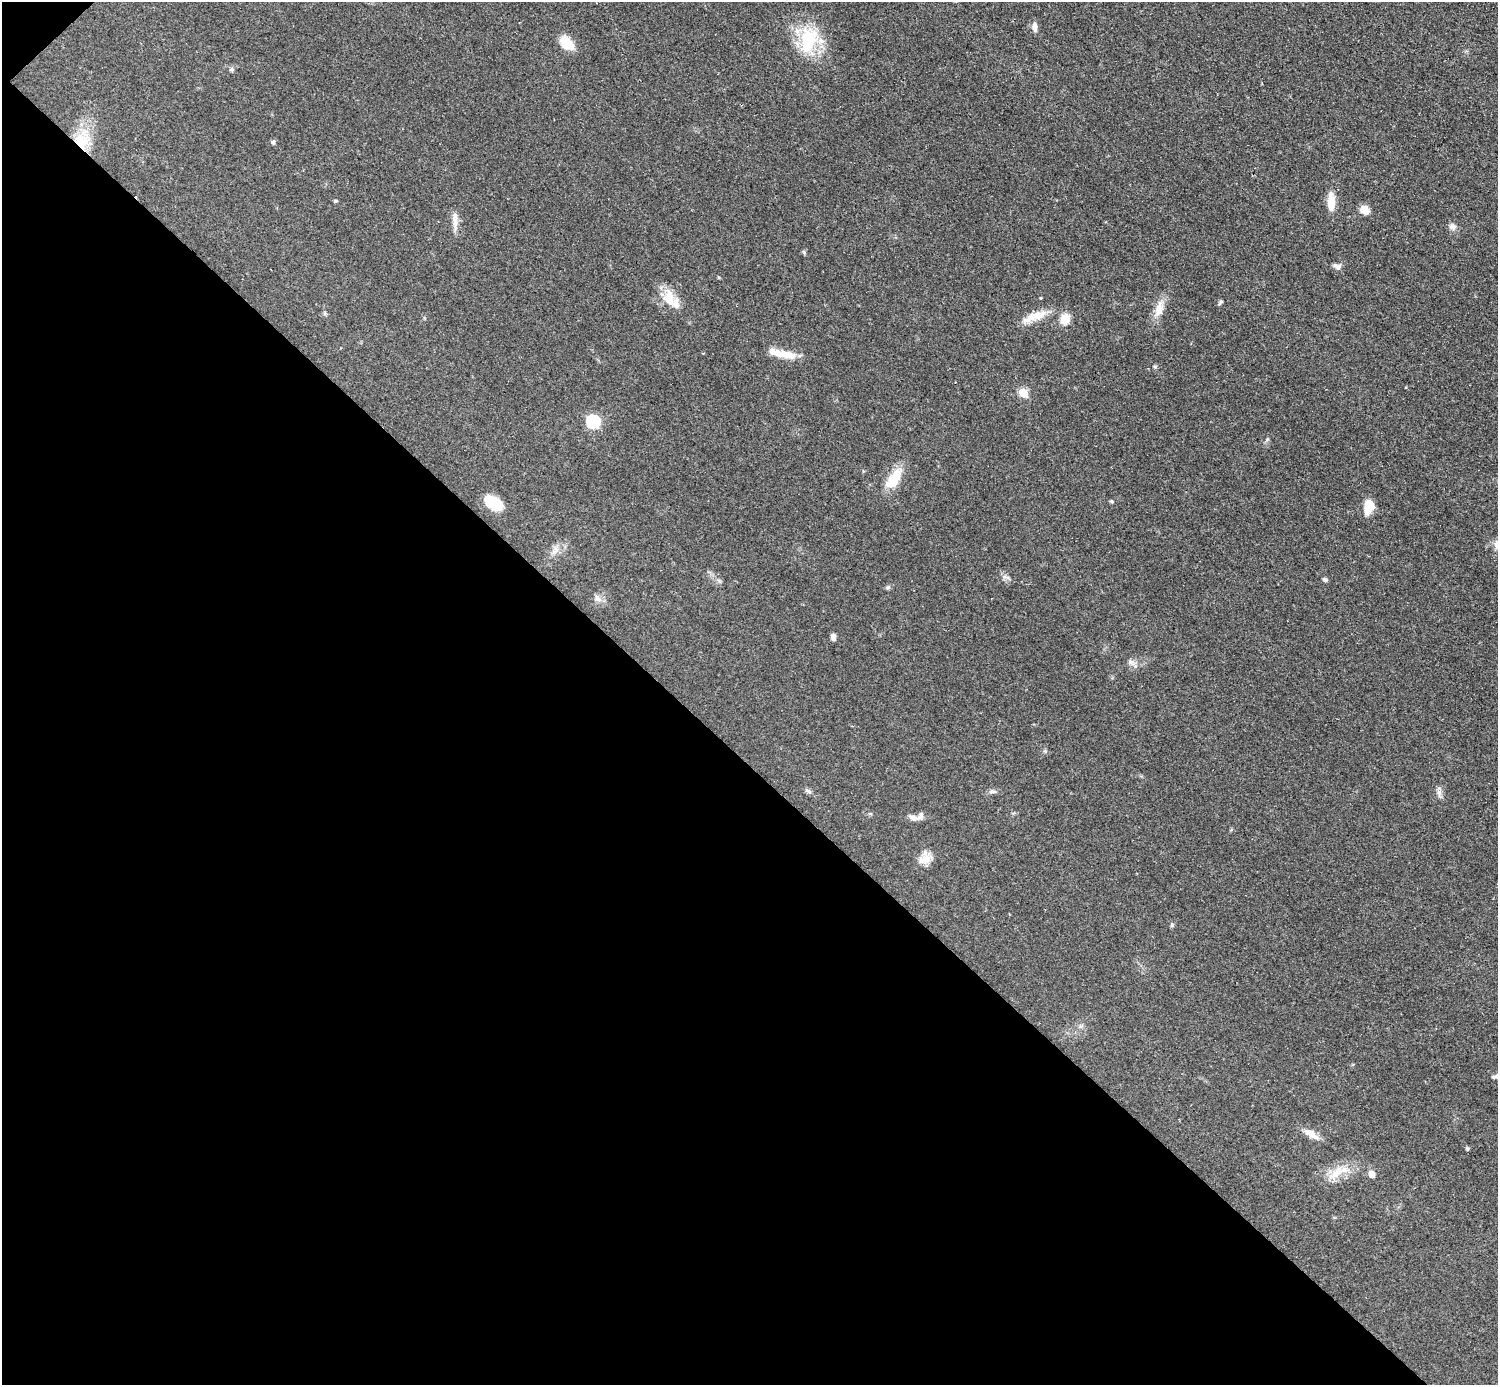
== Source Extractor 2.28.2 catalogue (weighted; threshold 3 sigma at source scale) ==
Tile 9 of 4 x 4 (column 1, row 3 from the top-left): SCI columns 7-1502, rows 1690-3072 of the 5992 x 5992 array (HDU 1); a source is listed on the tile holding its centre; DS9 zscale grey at full resolution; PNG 1500 x 1387 px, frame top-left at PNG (2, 2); no overlay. Shown black and unused: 45% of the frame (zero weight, under 2 of 3 exposures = <1% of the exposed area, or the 3 px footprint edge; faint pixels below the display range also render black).
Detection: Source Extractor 2.28.2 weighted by HDU 2 'WHT'; one run over the whole footprint, this tile lists its part. Background 0.0555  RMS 0.0074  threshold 0.0333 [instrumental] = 3 sigma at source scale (4.5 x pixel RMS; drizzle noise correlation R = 1.50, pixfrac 1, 0.05/0.05 arcsec/px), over >= 5 px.
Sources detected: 45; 2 inside a brighter listed object's ellipse — not listed separately; the other 43 listed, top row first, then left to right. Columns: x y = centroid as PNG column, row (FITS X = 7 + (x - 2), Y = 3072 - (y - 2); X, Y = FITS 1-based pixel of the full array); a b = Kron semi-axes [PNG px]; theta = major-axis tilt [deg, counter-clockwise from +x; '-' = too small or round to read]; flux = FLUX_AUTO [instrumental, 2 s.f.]
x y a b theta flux
1034 27 12 6 -83 3.6
808 40 36 24 77 39
566 43 14 9 -52 20
232 69 6 6 - 1.5
82 141 24 20 -76 24
273 142 6 5 - 1.4
335 201 4 4 - 1.1
1331 202 23 9 -89 11
1364 210 9 7 -31 9.1
455 221 27 6 -89 5.7
1452 227 9 9 - 3.4
804 252 6 4 -71 0.99
1337 266 11 6 -25 2.8
669 298 25 18 -73 16
1220 302 8 4 55 1.2
1159 309 23 11 77 9.9
1035 316 32 11 19 13
1065 319 11 10 - 11
787 354 28 10 -15 11
1155 366 6 4 0 0.98
1023 393 5 5 - 28
593 422 6 6 - 96
894 479 30 14 55 17
1111 501 5 4 - 0.88
494 503 20 11 -35 19
1369 507 15 10 74 12
556 550 7 4 72 2.4
1325 580 5 4 - 2.1
888 587 5 5 - 1.4
598 598 12 7 -46 3.7
833 637 8 5 -77 2.7
1131 662 8 7 - 2.7
808 791 11 4 -29 1.9
992 791 11 5 -4 2.2
1439 793 10 6 -90 2.8
913 818 12 7 -13 4
926 859 16 13 26 8.1
1172 925 6 4 90 1
1497 1076 11 5 11 2.7
1311 1134 22 8 -33 7.4
1467 1148 5 4 - 1.2
1337 1173 26 11 44 13
1372 1174 8 6 -69 5.4
Overlapping masked pixels (flux is a lower limit): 1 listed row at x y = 82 141
Isophote crosses this tile's border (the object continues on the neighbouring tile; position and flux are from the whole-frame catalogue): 1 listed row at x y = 1497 1076